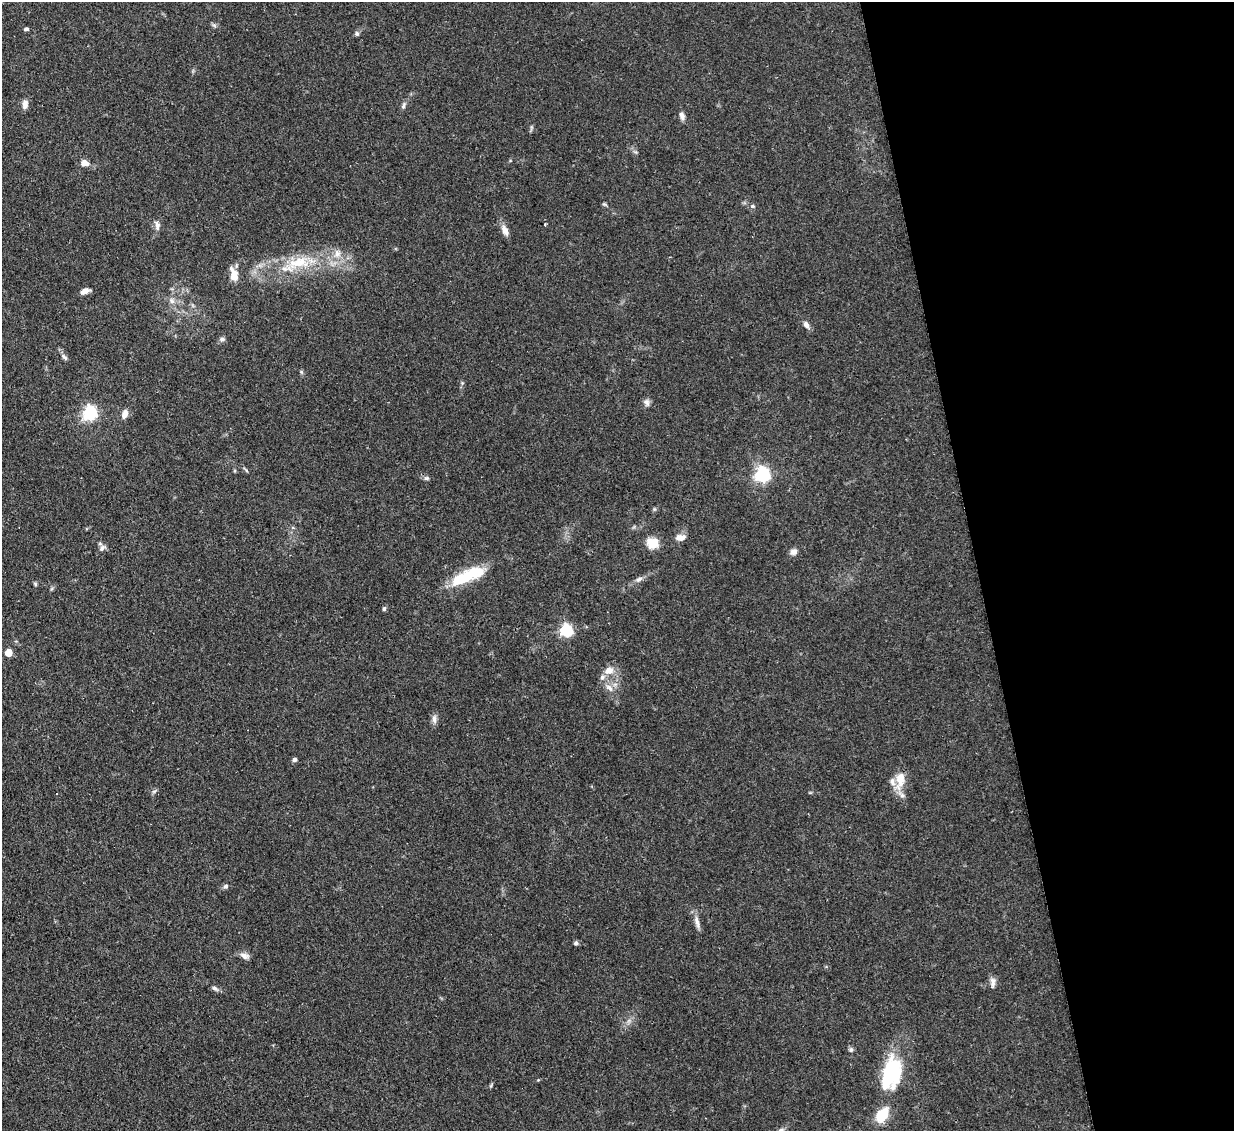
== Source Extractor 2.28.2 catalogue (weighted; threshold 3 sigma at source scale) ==
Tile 12 of 4 x 4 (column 4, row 3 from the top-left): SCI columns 3699-4930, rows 1385-2513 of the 4931 x 4910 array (HDU 1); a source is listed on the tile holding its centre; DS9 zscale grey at full resolution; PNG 1236 x 1133 px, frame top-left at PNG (2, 2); no overlay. Shown black and unused: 21% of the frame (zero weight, under 2 of 3 exposures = <1% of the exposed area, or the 3 px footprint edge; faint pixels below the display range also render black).
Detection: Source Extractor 2.28.2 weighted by HDU 2 'WHT'; one run over the whole footprint, this tile lists its part. Background 0.0828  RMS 0.0061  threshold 0.0275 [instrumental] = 3 sigma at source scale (4.5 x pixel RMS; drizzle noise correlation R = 1.50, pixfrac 1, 0.05/0.05 arcsec/px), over >= 5 px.
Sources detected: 55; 1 cosmic-ray / hot-pixel residue — not listed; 3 inside a brighter listed object's ellipse — not listed separately; the other 51 listed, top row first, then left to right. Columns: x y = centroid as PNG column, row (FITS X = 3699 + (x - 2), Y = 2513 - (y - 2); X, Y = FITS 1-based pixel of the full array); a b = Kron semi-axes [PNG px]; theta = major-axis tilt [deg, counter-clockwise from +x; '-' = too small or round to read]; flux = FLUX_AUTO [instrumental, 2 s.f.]
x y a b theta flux
26 29 6 4 1 1.1
357 34 6 5 - 1.2
25 104 12 7 85 3.1
403 106 10 5 70 1.7
682 116 12 6 -73 2.4
84 163 9 7 -15 4.2
604 204 6 4 -42 0.83
753 206 6 5 - 1.1
545 224 3 3 - 0.88
157 225 13 6 -79 2.7
505 230 14 8 -67 3.9
337 253 13 9 79 5.2
298 263 34 14 13 22
234 275 15 8 -74 7.7
85 291 10 6 24 3.6
172 301 9 7 -58 2.6
806 325 10 6 -55 2.7
222 339 8 5 1 1.5
64 357 11 5 -43 1.6
301 372 6 3 -19 0.74
646 402 10 7 -62 2.3
90 413 6 6 - 120
125 414 9 6 72 4.2
762 475 6 6 - 150
426 478 8 6 -1 1.4
293 527 5 4 - 1.2
680 537 13 8 6 3.8
652 543 15 13 -6 8.3
102 548 11 6 46 2.2
794 552 9 8 - 2.7
468 576 46 14 24 27
639 579 11 6 28 2.4
35 584 6 5 - 0.85
384 609 6 5 - 1
566 630 6 6 - 78
8 652 5 5 - 14
609 670 12 11 - 5.6
609 688 13 7 -47 3.7
434 719 13 6 -89 2.6
295 760 5 5 - 1.5
900 780 27 11 80 9.7
154 791 7 4 19 1
226 886 6 6 - 1.4
697 922 20 5 -78 3.5
576 943 5 5 - 1.4
245 956 13 7 -19 3
993 982 15 6 89 2.7
215 988 10 5 -32 1.7
851 1050 7 6 - 1.3
892 1073 37 19 74 49
882 1115 15 10 52 17